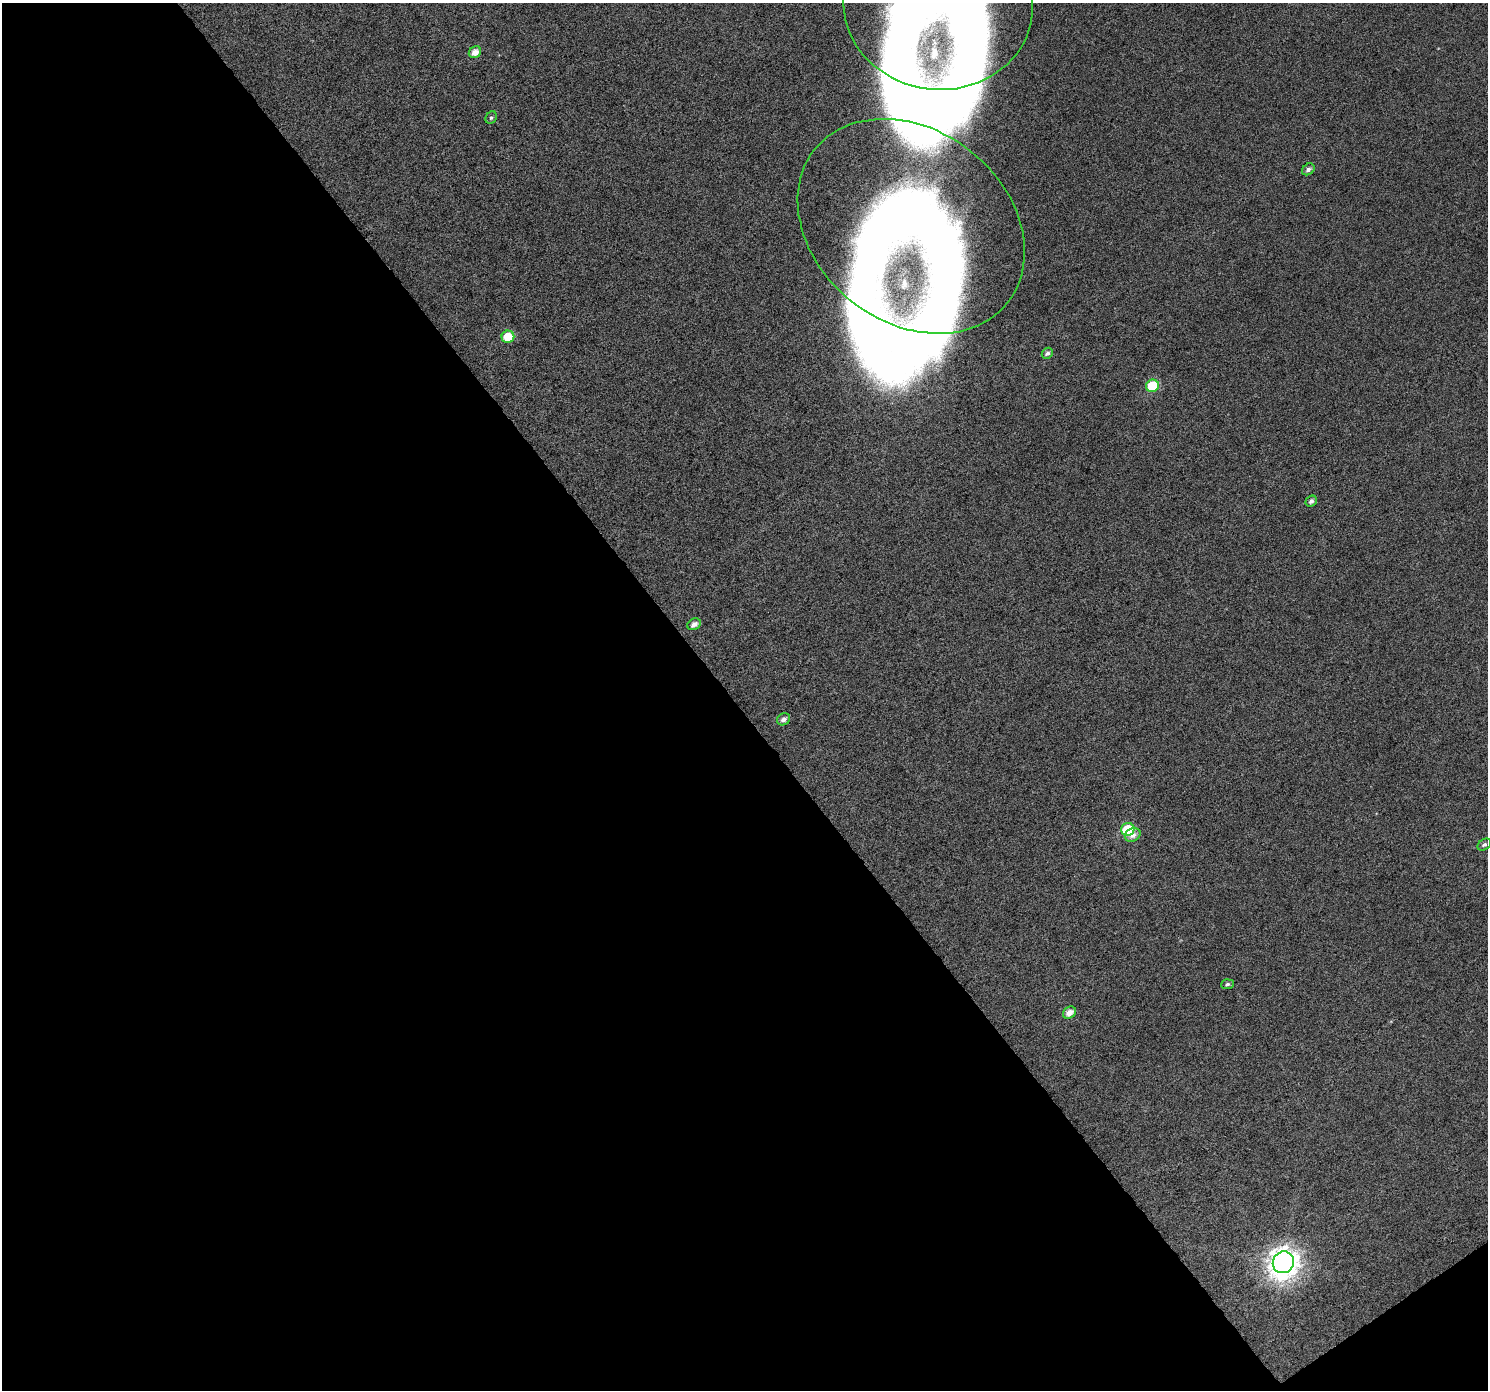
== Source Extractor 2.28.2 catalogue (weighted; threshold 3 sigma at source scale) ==
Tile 3 of 2 x 2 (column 1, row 2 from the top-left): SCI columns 6-1491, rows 96-1483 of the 2978 x 2949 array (HDU 1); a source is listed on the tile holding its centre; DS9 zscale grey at full resolution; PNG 1490 x 1392 px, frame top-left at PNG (2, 3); each listed source drawn as its Kron ellipse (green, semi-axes under 4 px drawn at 4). Shown black and unused: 50% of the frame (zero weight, under 4 of 7 exposures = <1% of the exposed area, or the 3 px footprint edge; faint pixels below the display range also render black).
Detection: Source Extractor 2.28.2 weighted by HDU 2 'WHT'; one run over the whole footprint, this tile lists its part. Background 0.0246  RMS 0.0061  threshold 0.025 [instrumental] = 3 sigma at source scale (4.09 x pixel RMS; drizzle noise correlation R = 1.36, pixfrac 0.8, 0.0396/0.0396 arcsec/px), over >= 5 px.
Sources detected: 22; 4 inside a brighter object's white glare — neither listed nor drawn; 1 inside a brighter listed object's ellipse — not listed separately; the other 17 listed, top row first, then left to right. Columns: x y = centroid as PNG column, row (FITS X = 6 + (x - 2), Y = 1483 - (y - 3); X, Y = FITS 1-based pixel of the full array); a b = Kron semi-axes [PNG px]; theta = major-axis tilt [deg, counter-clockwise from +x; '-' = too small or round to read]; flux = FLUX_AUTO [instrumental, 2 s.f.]
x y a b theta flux
938 5 95 84 -7 750
475 52 6 5 - 4.5
491 118 6 5 - 1.1
1308 169 7 5 38 2.2
911 226 123 96 -38 490
508 337 6 6 - 14
1047 353 6 5 - 1.8
1152 386 6 6 - 24
1311 501 6 5 - 2
694 624 7 5 31 3.2
784 719 7 5 33 2.5
1128 829 7 6 - 25
1133 835 8 6 28 3.1
1484 845 7 5 32 1.4
1227 984 6 5 - 1.1
1069 1013 7 5 35 4.5
1283 1262 11 10 - 670
Isophote crosses this tile's border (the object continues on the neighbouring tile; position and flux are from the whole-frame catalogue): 1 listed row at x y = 938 5